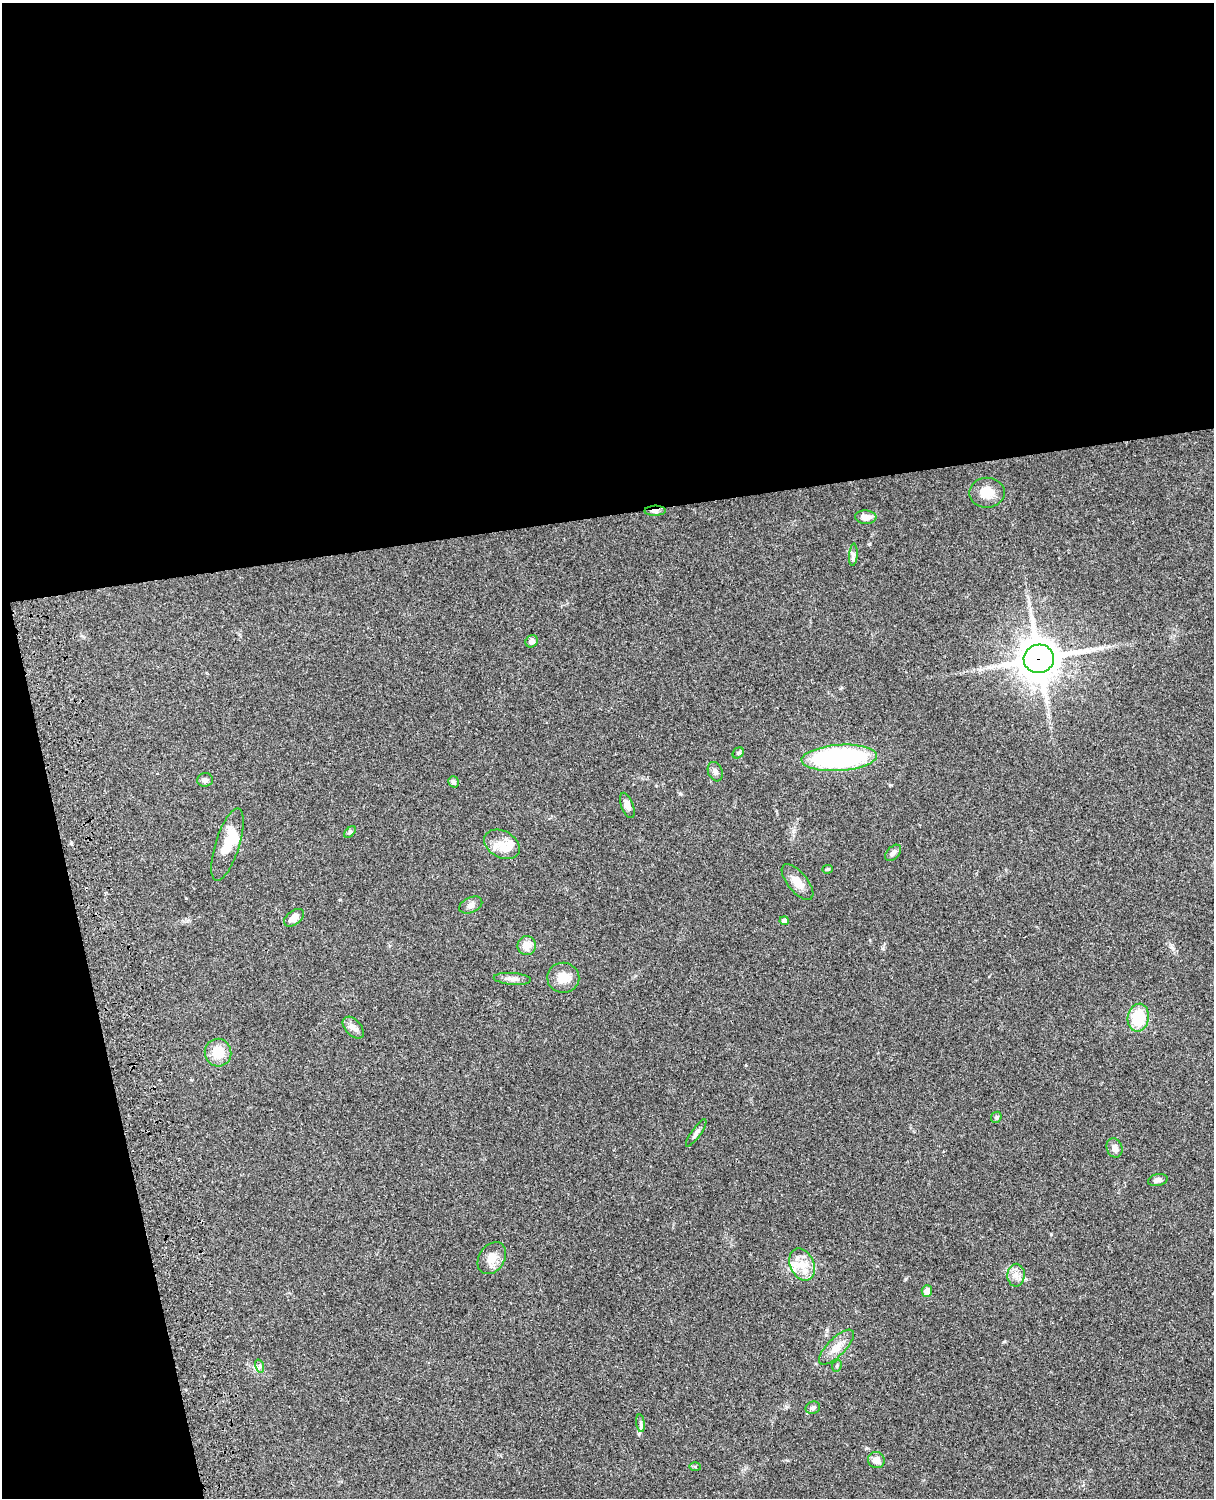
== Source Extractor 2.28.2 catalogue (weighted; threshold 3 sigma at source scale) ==
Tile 1 of 4 x 3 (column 1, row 1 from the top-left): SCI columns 122-1333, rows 3267-4762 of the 5088 x 4924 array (HDU 1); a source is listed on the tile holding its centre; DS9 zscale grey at full resolution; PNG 1216 x 1500 px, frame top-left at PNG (2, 3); each listed source drawn as its Kron ellipse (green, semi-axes under 4 px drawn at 4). Shown black and unused: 39% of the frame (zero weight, under 3 of 4 exposures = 6% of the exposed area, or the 3 px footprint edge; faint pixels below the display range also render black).
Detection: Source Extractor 2.28.2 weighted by HDU 2 'WHT'; one run over the whole footprint, this tile lists its part. Background 0.0847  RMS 0.006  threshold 0.027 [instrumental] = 3 sigma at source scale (4.5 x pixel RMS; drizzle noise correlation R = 1.50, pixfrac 1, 0.05/0.05 arcsec/px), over >= 5 px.
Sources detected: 45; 1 inside a brighter object's white glare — neither listed nor drawn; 2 inside a brighter listed object's ellipse — not listed separately; the other 42 listed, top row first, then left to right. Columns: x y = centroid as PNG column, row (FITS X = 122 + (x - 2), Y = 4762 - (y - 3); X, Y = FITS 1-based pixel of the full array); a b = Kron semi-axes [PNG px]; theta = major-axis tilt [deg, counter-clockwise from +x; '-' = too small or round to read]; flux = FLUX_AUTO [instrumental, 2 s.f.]
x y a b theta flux
987 493 18 15 1 8.5
655 511 10 5 2 2.8
866 517 10 6 -3 5
853 555 11 4 86 1.8
532 641 6 5 - 2.5
1039 659 15 14 - 1600
738 753 6 5 - 1
839 758 38 13 4 100
715 772 10 7 -69 2.2
205 780 8 7 - 1.8
453 782 6 5 - 1.6
627 805 13 6 -69 3.7
350 832 7 4 45 1
502 844 19 13 -28 8.5
227 845 37 12 72 16
893 853 9 6 48 2.3
828 869 5 4 - 0.72
797 882 22 10 -51 6.7
471 905 12 7 25 2.5
294 918 11 6 38 4.8
784 921 4 4 - 1.9
527 945 9 9 - 5.6
563 978 16 15 - 8.3
512 979 19 6 -4 3.1
1138 1018 14 10 79 21
353 1028 13 8 -47 3.2
218 1053 14 13 - 11
996 1117 6 5 - 0.9
696 1133 16 4 55 2.1
1114 1148 10 7 -70 3.4
1158 1180 10 6 11 2.5
492 1258 17 12 57 6.9
802 1265 17 12 -66 9.1
1016 1275 11 8 90 3.9
927 1291 6 5 - 3.9
836 1347 23 9 45 6.4
260 1366 7 4 -73 1
837 1366 6 4 63 0.83
813 1408 7 6 - 1.6
641 1423 9 4 -82 1.3
876 1460 8 8 - 4.3
695 1467 6 4 -2 0.71
Overlapping masked pixels (flux is a lower limit): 2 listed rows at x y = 655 511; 1039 659
Unlisted compact peaks at least as high as the median listed source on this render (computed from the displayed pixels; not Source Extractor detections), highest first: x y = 680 794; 1051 1234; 870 544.